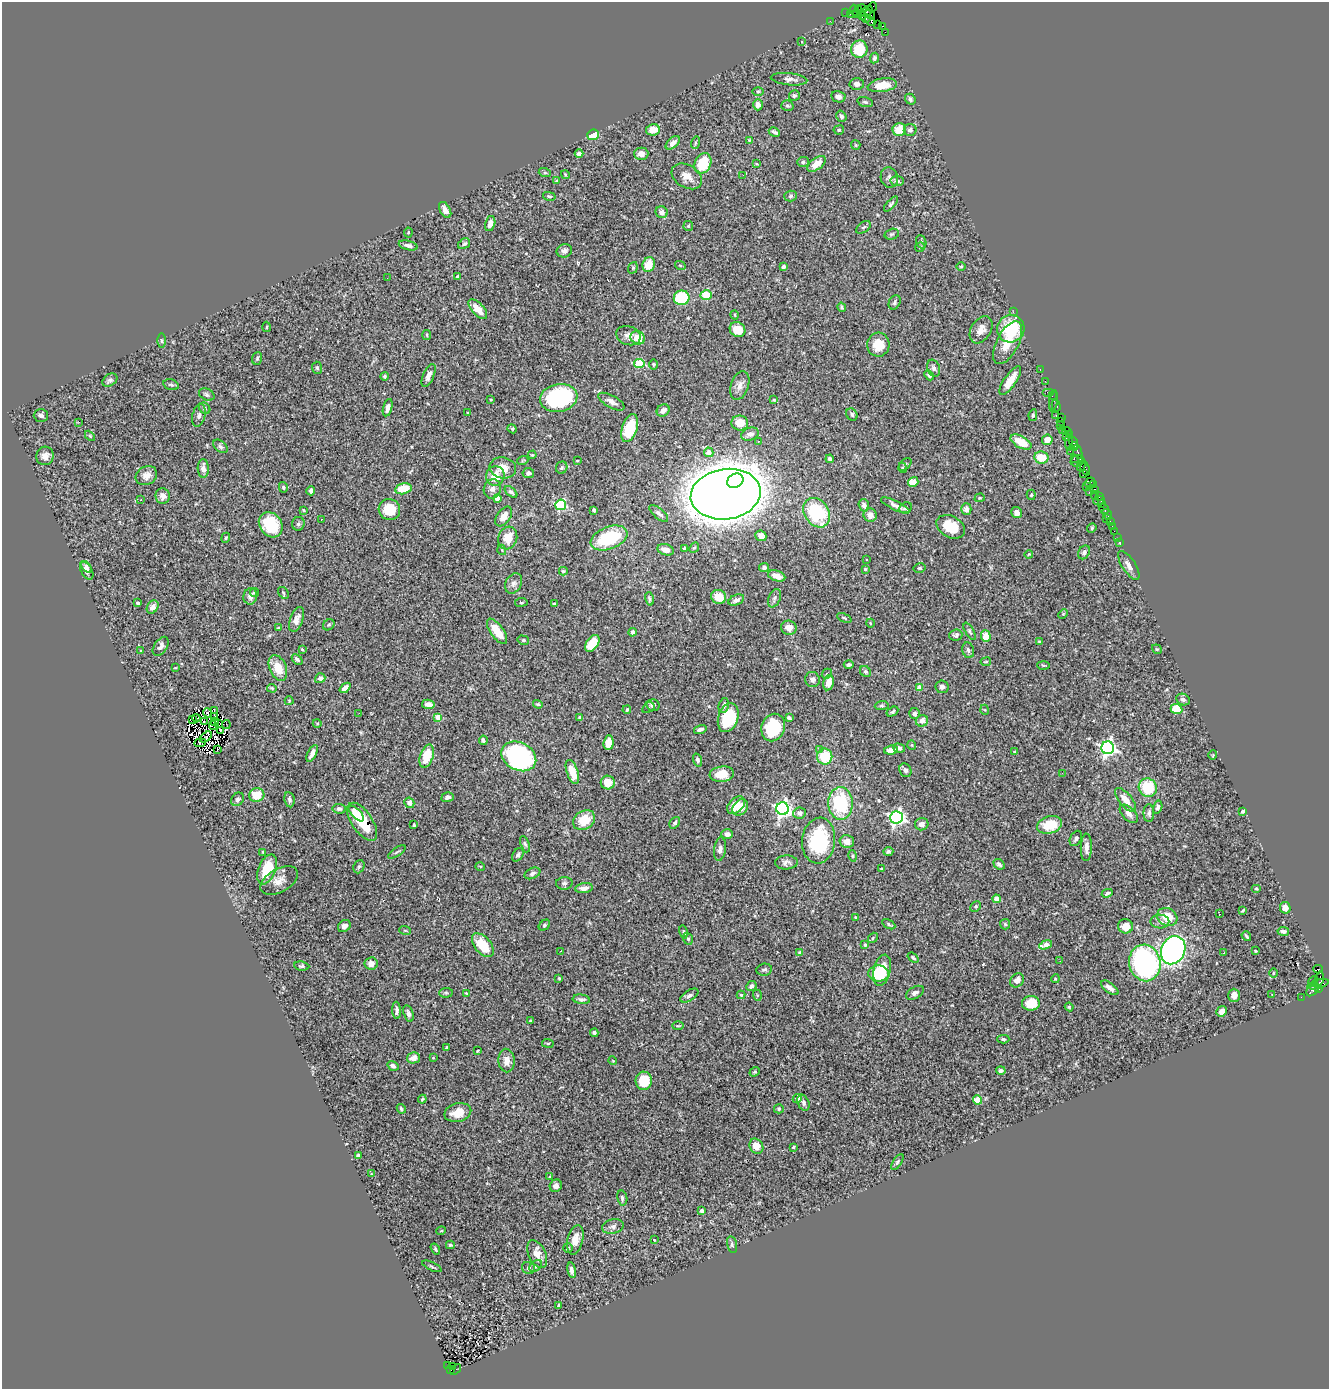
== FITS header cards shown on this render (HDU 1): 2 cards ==
NAXIS1  =                 1327
NAXIS2  =                 1387

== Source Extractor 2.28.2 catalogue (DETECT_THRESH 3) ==
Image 1327 x 1387 px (HDU 1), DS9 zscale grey, 1 PNG px = 1 image px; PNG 1331 x 1391 px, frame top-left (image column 1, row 1387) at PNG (2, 2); each listed source drawn as its Kron ellipse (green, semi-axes under 4 px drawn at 4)
Background 1.25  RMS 0.044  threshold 0.132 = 3 sigma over >= 5 px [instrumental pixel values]
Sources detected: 500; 5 with non-positive FLUX_AUTO (blend fragments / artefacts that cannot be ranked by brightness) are neither listed nor drawn; the other 495 listed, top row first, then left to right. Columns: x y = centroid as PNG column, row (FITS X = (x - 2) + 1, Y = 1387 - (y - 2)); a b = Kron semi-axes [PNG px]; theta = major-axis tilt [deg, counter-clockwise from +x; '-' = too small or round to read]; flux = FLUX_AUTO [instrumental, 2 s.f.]
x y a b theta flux
872 7 5 2 - 42
862 9 4 3 - 68
854 10 5 4 - 160
858 10 3 2 - 62
867 12 7 4 39 160
846 13 2 2 - 9.3
857 13 4 3 - 93
850 14 3 2 - 89
870 14 6 2 -58 130
862 15 4 3 - 200
866 18 4 4 - 170
830 21 2 2 - 21
870 21 6 3 -47 250
878 24 2 2 - 26
883 26 3 3 - 130
885 32 2 2 - 17
802 42 4 3 - 3.2
859 49 9 8 - 98
874 58 5 4 - 7.1
789 79 18 6 -6 15
857 84 7 6 - 14
882 85 15 6 8 64
758 91 5 3 - 3.4
794 96 5 5 - 5.1
838 97 7 5 -13 11
910 99 5 5 - 7.8
865 102 8 5 -16 6.2
758 105 6 4 89 17
787 106 6 5 - 5.3
841 116 6 4 -55 8.1
899 129 6 6 - 53
653 130 7 5 9 38
839 130 5 4 - 4.6
910 130 6 6 - 8.7
774 132 6 3 -29 6.3
593 135 6 5 - 59
749 140 3 3 - 2.8
673 143 8 5 43 16
695 143 6 4 72 4.4
856 145 5 4 - 3.1
579 154 4 4 - 16
641 154 7 6 - 20
803 162 6 5 - 5.1
703 163 11 8 66 110
757 164 4 3 - 3
817 164 11 5 37 33
545 173 6 4 -18 4
565 175 4 3 - 3.3
743 175 2 2 - 31
687 176 16 11 -32 30
889 178 10 8 -76 11
556 181 4 3 - 3.2
897 181 6 5 - 9.2
549 196 6 3 -14 3.8
790 196 6 5 - 5.7
891 204 9 4 48 6
445 210 9 5 -61 19
662 212 6 5 - 13
490 224 8 5 75 17
688 226 5 5 - 3.5
863 227 8 5 37 5.5
408 232 5 4 - 3.9
892 234 7 5 16 5.2
921 242 7 5 -70 5.1
464 244 6 4 34 7.3
408 245 10 4 -13 9
920 247 5 5 - 4.3
564 251 8 6 18 12
649 265 7 6 - 50
680 265 5 3 - 2.7
783 267 4 3 - 11
961 267 5 3 - 2.9
633 268 6 4 70 3.9
458 277 4 3 - 7.3
387 278 3 2 - 3.2
706 295 6 5 - 73
682 298 8 7 - 140
895 302 7 5 63 7.4
842 307 5 3 - 4.7
478 309 12 6 -48 35
1013 312 2 2 - 23
735 315 5 3 - 2.5
267 327 5 3 - 3.1
1011 329 14 13 - 140
738 330 8 7 - 57
981 330 15 9 58 26
427 335 5 4 - 3.7
628 336 12 9 -20 18
638 338 7 6 - 45
162 341 7 3 -89 3.7
1008 343 23 11 62 55
878 345 12 11 - 50
257 358 6 5 - 4.8
639 363 5 4 - 120
653 364 5 4 - 3.6
317 368 6 5 - 4.4
934 368 8 6 -71 9.6
1040 370 3 2 - 47
929 375 6 4 -47 5.5
384 376 4 4 - 5
429 376 12 5 65 18
110 380 8 6 34 7.9
1010 381 17 6 55 44
1045 381 2 2 - 27
171 385 8 5 -16 5.8
740 385 15 9 70 21
1048 392 6 2 0 150
207 395 8 5 -27 7.6
1052 396 3 2 - 49
559 398 19 14 10 310
491 400 4 2 - 2.1
774 400 4 4 - 3.2
1054 401 11 3 83 92
611 402 14 6 -29 17
1056 406 6 4 -74 140
205 408 6 5 - 5.2
388 408 9 4 74 16
663 410 7 6 - 18
468 413 4 2 - 2.4
852 414 6 5 - 6.6
41 415 7 6 - 11
199 415 12 6 76 12
1033 415 6 4 81 4.3
1056 416 4 2 - 120
1062 418 4 2 - 46
79 422 2 2 - 18
1061 422 3 2 - 35
740 423 8 7 - 48
1060 425 2 2 - 88
630 428 14 7 71 100
512 429 4 4 - 3.8
1063 430 3 2 - 25
1067 431 4 3 - 63
750 434 9 6 19 13
1070 435 3 3 - 84
90 436 6 3 -45 3.1
1066 437 4 2 - 270
1047 440 5 5 - 28
758 441 3 3 - 2.5
1021 442 11 6 -29 61
1069 442 8 3 -89 310
1073 443 6 3 -70 150
220 446 8 5 -41 7.4
1074 446 4 3 - 170
1070 451 2 2 - 43
709 452 5 4 - 24
1078 452 7 3 -68 210
532 455 4 3 - 2.6
45 456 9 8 - 20
1041 458 7 6 - 59
1074 458 3 3 - 180
830 459 4 4 - 10
523 460 5 3 - 3
577 461 3 2 - 2
1077 461 7 5 16 450
905 464 7 4 45 5.5
1081 466 5 3 - 97
203 468 9 5 -88 16
503 468 13 10 -11 32
562 468 6 5 - 5.6
903 468 5 3 - 2.9
1085 468 8 3 -69 220
528 473 6 5 - 7.7
1084 474 2 2 - 56
146 476 11 9 30 23
495 476 10 9 - 40
735 481 8 6 33 470
913 482 5 5 - 48
1090 482 5 3 - 150
1093 484 3 2 - 60
1086 486 4 2 - 120
283 487 5 4 - 4
403 489 8 5 13 67
492 489 10 8 72 16
1094 489 3 3 - 100
311 491 4 3 - 7.4
511 492 7 4 -40 7.4
1089 492 2 2 - 130
726 494 35 25 8 11000
1031 495 5 4 - 4.3
1095 495 4 2 - 110
163 496 8 7 - 16
1099 497 3 2 - 71
980 498 5 4 - 3.2
497 499 4 4 - 43
140 500 3 2 - 4.4
1099 500 6 3 20 120
1102 504 3 2 - 77
561 505 5 5 - 280
864 505 6 5 - 13
895 505 16 4 -26 14
905 508 7 5 25 5.9
389 509 11 10 - 62
966 509 6 5 - 15
1104 509 5 3 - 130
304 510 3 2 - 2.6
594 510 4 3 - 9.1
817 513 15 12 -57 220
1017 513 5 5 - 12
659 514 11 5 -40 10
1107 514 6 3 -53 23
870 515 7 6 - 20
504 517 11 6 54 26
1106 518 3 2 - 36
321 519 2 2 - 2.3
1110 521 3 2 - 72
298 524 7 6 - 6.5
271 525 13 11 -52 110
1112 526 2 2 - 17
951 527 15 10 -30 70
1092 528 5 4 - 3.7
1114 531 2 2 - 29
761 536 5 5 - 16
226 538 5 4 - 3.7
508 538 11 9 72 46
609 538 19 11 21 180
1118 538 2 2 - 5.5
1119 542 3 2 - 28
694 547 5 4 - 4.8
685 548 4 4 - 5.6
502 550 5 3 - 2.7
666 550 8 5 -18 21
1084 552 7 5 60 8.6
1029 554 4 3 - 3
866 559 3 3 - 8.3
1129 565 16 6 -57 17
86 567 6 3 -54 9.1
764 568 5 4 - 8.5
920 568 6 4 13 4
865 569 3 3 - 4.2
87 571 10 5 -60 13
563 571 4 3 - 3.7
777 576 9 5 -19 28
514 583 11 8 61 13
255 593 5 4 - 4.9
283 593 7 4 -57 4.3
250 596 8 7 - 19
719 597 8 7 - 47
774 598 9 6 66 8.4
649 599 7 4 -74 6.5
736 600 8 5 24 12
521 602 6 3 8 3.4
138 603 4 3 - 5.9
554 604 3 3 - 4.2
153 607 7 5 58 16
1063 614 5 4 - 3.2
844 618 8 3 -24 4.1
297 619 13 6 70 18
870 623 4 3 - 2.2
329 625 6 5 - 4.4
278 628 3 3 - 3.8
789 628 8 7 - 23
497 631 15 6 -54 52
970 631 9 4 -61 5.2
632 632 4 4 - 11
956 635 6 5 - 6.4
986 636 6 5 - 37
523 640 6 4 -14 4.6
1040 642 3 3 - 4.4
592 644 9 5 56 96
161 646 10 6 55 10
302 649 4 3 - 2.8
1157 649 5 4 - 3.5
968 650 8 6 -73 8.5
140 651 3 2 - 2.3
297 659 6 4 -44 8.7
986 662 5 3 - 2.9
849 665 5 3 - 6.7
1043 665 6 3 -1 3.4
175 668 3 2 - 2
278 668 13 8 -67 60
865 671 6 5 - 5.7
827 674 5 4 - 5.3
320 678 5 5 - 6.8
812 679 7 7 - 11
829 683 8 5 77 29
942 687 6 6 - 8
272 688 5 3 - 3.3
345 688 6 4 41 15
920 688 4 4 - 36
1183 699 7 5 -27 9.3
289 701 4 4 - 3
428 704 6 4 -9 19
538 704 5 3 - 3.8
653 705 6 6 - 10
724 705 8 5 76 11
882 705 7 4 6 4.6
648 708 7 4 33 3.6
1176 709 6 5 - 74
215 710 3 3 - 4.1
627 710 4 3 - 3.5
985 710 5 3 - 2.6
892 712 6 4 31 5.6
207 713 5 3 - 4.8
359 713 2 2 - 5.4
915 713 5 5 - 10
215 717 4 2 - 3
438 717 4 4 - 54
580 717 4 4 - 4.7
196 718 4 3 - 1.3
728 718 15 10 72 130
789 718 4 3 - 5.7
193 719 3 2 - 0.014
214 721 4 2 - 1.6
922 721 6 6 - 19
204 722 3 2 - 1.9
317 723 4 3 - 2.7
219 724 3 2 - 1.8
226 724 4 2 - 2
214 726 5 2 - 0.41
773 727 14 11 68 160
700 729 6 4 16 11
221 730 4 2 - 0.019
206 737 7 2 38 3
483 740 4 3 - 6
200 743 6 2 6 3.8
609 743 7 5 84 47
912 745 5 3 - 2.4
899 748 6 4 -16 7.2
1108 748 6 6 - 1000
820 749 3 3 - 6.2
217 750 2 2 - 0.99
891 750 7 4 9 23
1015 752 4 4 - 3
312 753 9 4 64 17
1213 755 5 3 - 2.3
427 756 12 6 72 75
519 756 18 14 -27 630
825 756 8 7 - 91
698 760 7 4 -74 8.6
905 770 7 6 - 9.3
572 772 12 5 -71 58
1062 773 3 3 - 3.7
722 774 12 7 6 53
608 782 7 7 - 46
1148 788 9 9 - 120
257 795 7 7 - 50
448 797 6 5 - 10
238 799 7 6 - 8.8
289 800 8 5 -82 8.8
1125 800 14 6 -50 32
409 803 5 4 - 14
840 803 16 12 -89 190
736 805 10 7 45 46
740 807 9 7 49 39
1158 807 7 4 75 8.8
339 809 6 5 - 6.2
782 809 6 6 - 1000
1243 811 4 3 - 8.4
356 813 10 4 -46 20
800 813 6 5 - 8.9
1149 813 9 5 90 8.2
1129 814 11 6 -45 18
896 817 6 6 - 830
584 820 12 9 31 66
362 822 22 10 -56 82
675 823 6 4 52 6.3
922 824 7 6 - 14
414 825 3 3 - 4.1
1050 825 13 8 16 81
727 834 6 4 0 14
1076 838 8 5 63 8
819 841 23 16 84 230
847 841 7 6 - 22
525 844 8 4 -70 5.8
1086 847 14 5 89 19
720 849 12 6 82 11
888 851 5 4 - 6.7
263 852 3 2 - 2.7
397 852 10 3 32 4.6
518 855 7 5 58 7.9
853 856 6 4 -76 4
786 862 11 7 2 12
999 864 6 4 -40 8.5
480 866 5 3 - 2.5
359 867 7 5 67 5.4
267 869 16 8 68 100
881 869 3 2 - 1.9
532 873 8 5 24 8.4
279 881 20 11 30 32
564 883 8 6 4 8.1
584 888 9 5 9 19
1256 889 5 3 - 2.9
1107 893 5 4 - 6.9
996 899 4 4 - 44
976 906 5 5 - 5.4
1285 908 6 5 - 22
1243 911 4 2 - 3.5
1219 914 3 2 - 2.6
856 917 3 3 - 3.1
1167 917 10 8 -29 65
1160 922 9 7 -1 12
889 924 7 4 -28 4.4
1005 924 5 5 - 4
544 925 6 4 44 5
344 926 7 5 42 12
1125 926 7 7 - 34
405 930 6 3 -19 3.2
1283 931 6 4 -8 8.9
684 932 7 3 -79 3.8
1246 936 5 2 - 4
873 938 5 4 - 3.7
688 939 6 4 -71 4.6
483 945 14 8 -49 88
865 945 3 3 - 3
1046 945 6 4 19 41
1173 950 14 11 65 970
561 951 3 2 - 4.7
1255 951 4 3 - 2.8
799 952 3 3 - 3
1224 953 3 2 - 3.8
913 958 6 3 -38 4.7
1060 961 2 2 - 2.2
371 963 6 6 - 20
1145 963 18 15 -78 490
302 966 7 4 -7 4.8
1318 969 4 3 - 900
764 970 8 6 8 6.9
882 970 16 8 77 93
1274 973 5 3 - 2.5
878 974 10 8 0 61
559 978 3 3 - 3.1
1055 979 4 3 - 2.5
1319 979 8 4 77 490
1017 980 7 6 - 19
1313 981 6 2 52 92
1318 984 11 4 16 510
751 986 6 4 45 9.3
1110 988 10 5 -37 15
1318 988 4 3 - 220
1313 989 8 5 49 300
446 993 7 5 6 5.4
466 993 3 2 - 2.2
915 993 10 5 30 11
741 995 4 4 - 4
757 995 6 4 -73 3.6
1234 995 6 6 - 16
1272 995 3 2 - 2.4
689 996 10 5 32 8.6
1301 997 2 2 - 17
581 999 8 5 -7 8.4
1031 1003 9 7 4 66
1069 1007 4 4 - 2.9
397 1010 9 4 -87 8.4
1222 1011 6 5 - 17
408 1013 8 4 -74 9.2
530 1021 3 3 - 4.6
678 1026 5 3 - 3.1
594 1033 4 4 - 7
1003 1039 6 4 -2 5.8
548 1043 6 3 -7 3.2
447 1047 3 3 - 2.7
477 1051 3 3 - 2.6
413 1058 7 5 12 22
433 1058 3 2 - 2
506 1061 12 8 -87 25
613 1061 4 3 - 2.3
393 1066 6 4 -33 9.9
1001 1070 5 4 - 7.5
755 1072 5 4 - 4.5
644 1081 9 8 - 91
797 1098 4 4 - 19
422 1099 4 3 - 3.2
977 1100 4 4 - 65
803 1103 8 5 -66 11
401 1109 5 4 - 4.7
779 1109 5 4 - 4.7
458 1112 14 9 15 41
756 1146 8 6 -55 33
794 1147 3 3 - 3.9
358 1156 4 3 - 6.5
897 1162 9 4 56 5.5
372 1174 4 2 - 2.1
550 1177 4 4 - 2.8
556 1186 6 6 - 12
622 1198 7 5 -79 8.8
702 1211 4 3 - 15
613 1226 11 7 11 12
441 1231 5 3 - 2.7
575 1240 15 8 77 30
654 1240 3 2 - 3.7
450 1245 4 3 - 3.9
732 1245 9 5 -77 5.9
568 1248 5 5 - 3.6
435 1249 6 3 -58 4.3
537 1254 15 8 -64 24
432 1266 10 3 -24 4.4
536 1266 7 4 38 5
528 1268 7 6 - 6.9
572 1270 8 3 -80 11
559 1305 4 2 - 3.2
448 1365 3 2 - 51
453 1367 4 3 - 120
450 1369 3 2 - 140
455 1369 6 3 38 200
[5 non-positive-flux detections neither listed nor drawn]